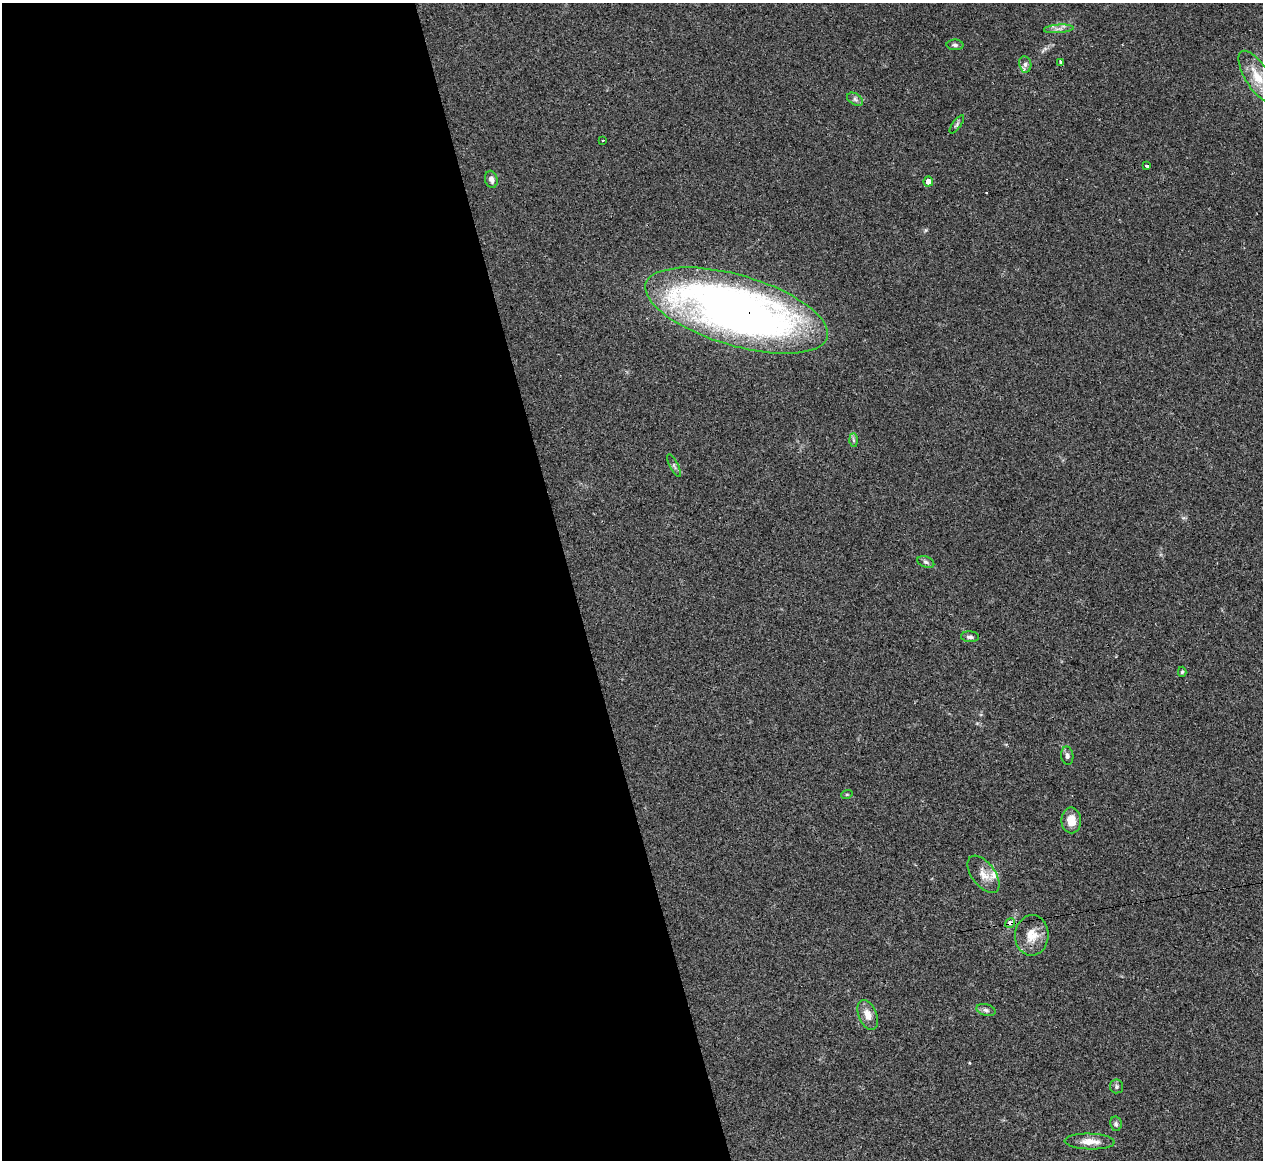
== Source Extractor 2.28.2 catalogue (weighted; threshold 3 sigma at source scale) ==
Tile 9 of 4 x 4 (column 1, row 3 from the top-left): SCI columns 30-1290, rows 1418-2575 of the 5073 x 5080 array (HDU 1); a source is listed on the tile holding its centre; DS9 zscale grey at full resolution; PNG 1265 x 1162 px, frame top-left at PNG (2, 3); each listed source drawn as its Kron ellipse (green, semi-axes under 4 px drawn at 4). Shown black and unused: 45% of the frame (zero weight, under 2 of 3 exposures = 2% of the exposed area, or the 3 px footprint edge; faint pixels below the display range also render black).
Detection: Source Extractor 2.28.2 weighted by HDU 2 'WHT'; one run over the whole footprint, this tile lists its part. Background 0.059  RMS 0.0071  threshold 0.0318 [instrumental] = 3 sigma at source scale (4.5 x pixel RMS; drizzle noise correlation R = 1.50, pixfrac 1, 0.05/0.05 arcsec/px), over >= 5 px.
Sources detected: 29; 1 inside a brighter listed object's ellipse — not listed separately; the other 28 listed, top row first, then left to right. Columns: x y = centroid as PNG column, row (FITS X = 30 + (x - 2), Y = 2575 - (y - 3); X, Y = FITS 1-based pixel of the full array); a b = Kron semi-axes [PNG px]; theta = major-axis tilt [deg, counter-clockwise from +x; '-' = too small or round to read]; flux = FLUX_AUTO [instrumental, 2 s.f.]
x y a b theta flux
1059 29 15 3 4 2.3
955 45 8 5 -2 1.6
1061 62 3 3 - 2.8
1025 64 8 6 -79 2.1
1257 77 29 12 -58 15
855 99 9 5 -31 2
957 124 11 4 54 1.4
603 140 3 2 - 1.5
1147 165 3 3 - 4.2
491 179 8 6 -76 3.2
928 181 5 5 - 4.2
736 310 95 35 -16 550
853 440 7 4 -88 1.4
674 466 12 3 -65 1.5
926 562 9 5 -20 1.7
970 637 9 5 -4 2.1
1182 672 5 4 - 0.96
1067 756 9 6 -81 2.1
847 794 6 3 19 0.66
1071 820 13 10 -89 9.2
984 874 22 11 -53 7.9
1010 923 5 4 - 5.1
1032 935 20 16 85 12
986 1010 10 5 -15 2.2
868 1015 16 9 -68 6.8
1117 1086 7 6 - 1.5
1116 1124 7 5 -80 1.6
1090 1142 25 8 -2 8.4
Overlapping masked pixels (flux is a lower limit): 2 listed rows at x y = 736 310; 1010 923